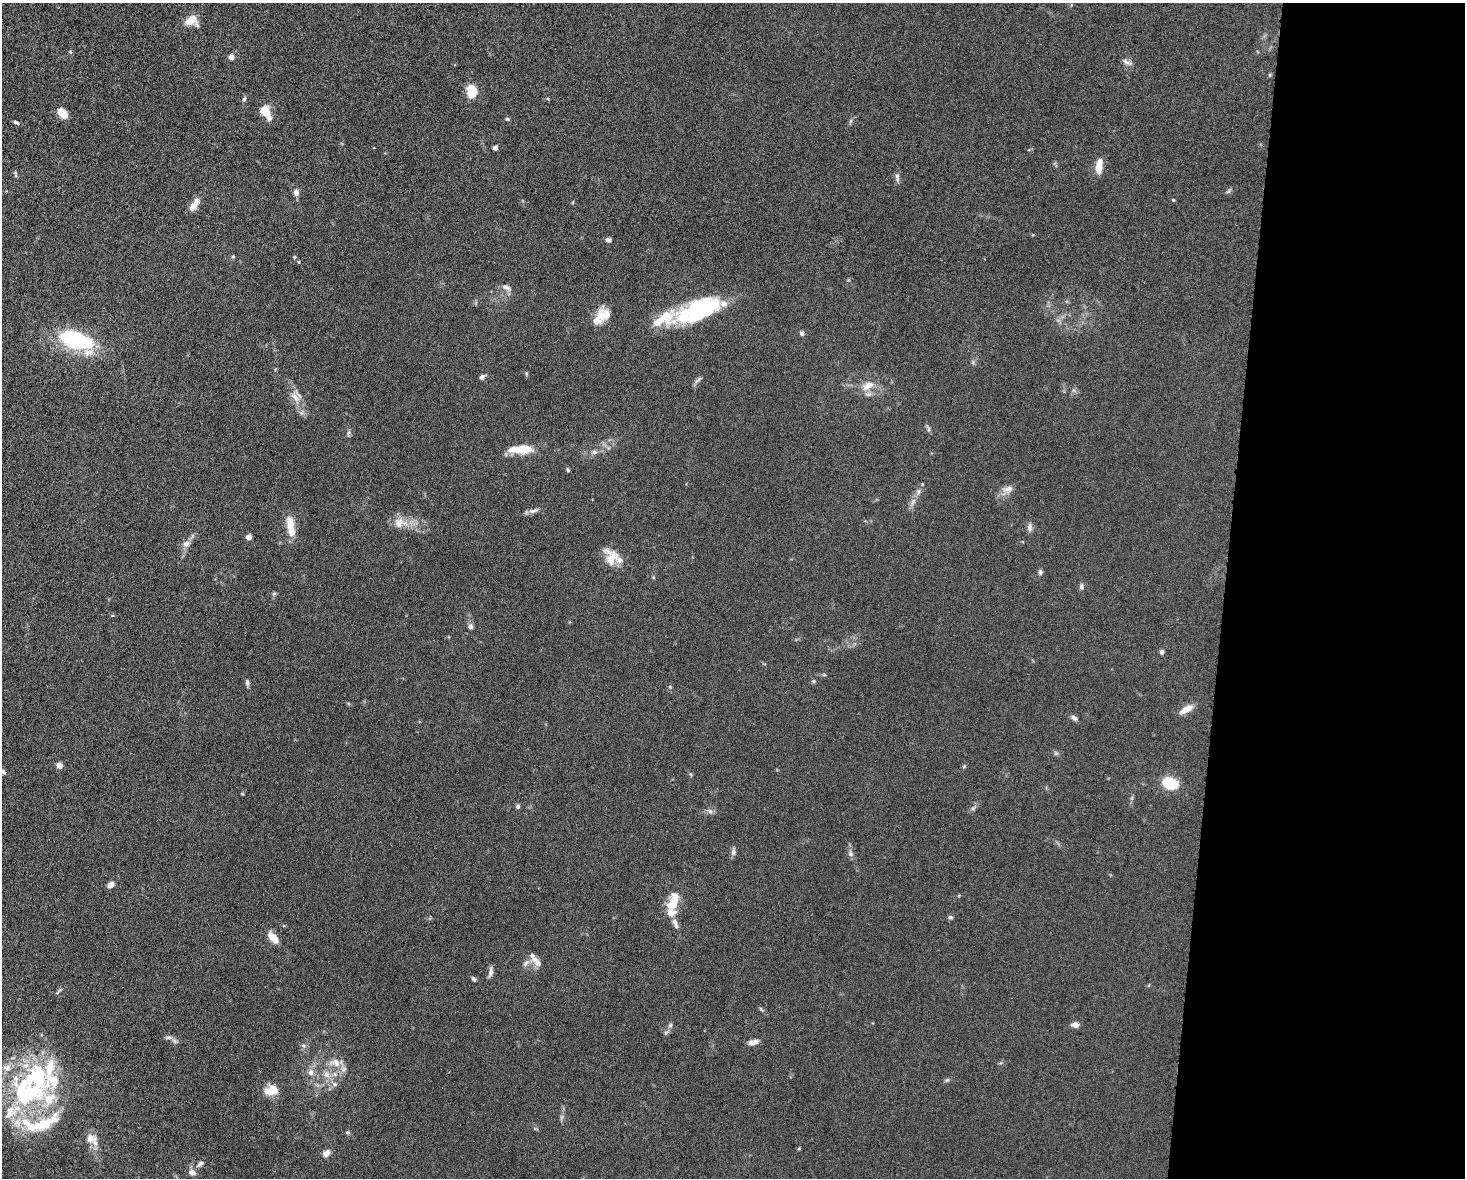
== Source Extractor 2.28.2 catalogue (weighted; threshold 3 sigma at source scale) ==
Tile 9 of 3 x 4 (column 3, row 3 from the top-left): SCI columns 3157-4619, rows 1184-2359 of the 4746 x 4720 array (HDU 1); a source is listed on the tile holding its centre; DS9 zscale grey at full resolution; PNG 1467 x 1180 px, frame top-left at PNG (2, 3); no overlay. Shown black and unused: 16% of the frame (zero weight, under 5 of 10 exposures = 2% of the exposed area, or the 3 px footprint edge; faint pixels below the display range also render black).
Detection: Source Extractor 2.28.2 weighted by HDU 2 'WHT'; one run over the whole footprint, this tile lists its part. Background 0.023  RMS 0.0021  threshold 0.00866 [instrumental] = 3 sigma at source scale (4.09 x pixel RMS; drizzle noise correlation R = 1.36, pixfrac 0.8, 0.05/0.05 arcsec/px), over >= 5 px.
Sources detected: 119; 3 inside a brighter object's white glare — not listed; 22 inside a brighter listed object's ellipse — not listed separately; the other 94 listed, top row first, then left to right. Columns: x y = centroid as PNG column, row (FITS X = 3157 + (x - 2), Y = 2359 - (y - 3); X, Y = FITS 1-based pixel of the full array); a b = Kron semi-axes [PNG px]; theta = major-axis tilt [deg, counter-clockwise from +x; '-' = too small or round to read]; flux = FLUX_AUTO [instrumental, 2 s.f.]
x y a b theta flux
191 21 14 11 -1 2.6
231 57 5 5 - 1.3
1127 62 16 6 -35 0.84
1270 75 6 3 -72 0.21
472 91 13 10 -80 4.2
244 99 8 4 65 0.37
548 99 4 4 - 0.22
265 111 13 10 -50 2.8
62 113 11 7 -52 2.7
507 119 5 4 - 0.3
851 121 7 4 70 0.34
16 122 7 4 -24 0.4
495 148 5 4 - 0.71
1099 167 15 7 81 2.9
897 177 14 5 -84 0.7
1228 191 7 5 59 0.38
296 192 8 7 - 0.85
1173 200 4 3 - 0.18
194 205 17 7 57 1.9
608 240 6 5 - 0.68
233 256 5 4 - 0.27
294 257 5 4 - 0.24
506 287 15 6 -24 0.88
701 311 49 26 27 17
602 316 20 12 -59 2.5
1058 320 7 4 -19 0.39
802 333 5 5 - 0.54
75 339 43 20 -17 18
482 377 7 5 44 0.58
698 380 13 4 42 0.53
868 386 18 10 32 2.4
296 397 16 11 -25 1.9
928 429 8 4 82 0.36
348 433 9 3 77 0.37
525 450 22 13 7 3.6
594 452 8 5 1 0.56
568 470 5 4 - 0.3
1008 489 15 10 25 1.5
918 492 10 5 89 0.63
913 502 12 4 79 0.79
533 511 15 6 14 0.81
399 523 17 15 19 2.5
291 526 25 8 -81 3.6
1030 527 11 6 87 0.76
249 537 4 4 - 1.7
186 544 11 8 32 1.1
612 558 23 16 56 3.4
1040 572 8 5 90 0.42
653 577 5 3 - 0.19
1081 586 8 6 76 0.52
274 594 6 4 0 0.29
470 626 7 6 - 0.66
1162 652 6 5 - 0.45
814 681 6 4 71 0.24
247 683 8 5 -84 0.49
670 687 5 4 - 0.21
1186 709 19 7 31 1.8
1074 718 8 6 -29 0.66
59 765 6 5 - 1.3
964 766 6 4 19 0.22
3 772 7 5 -49 0.54
1170 783 18 13 -16 5
242 794 4 4 - 0.19
518 806 6 5 - 0.42
973 808 7 4 45 0.43
710 811 8 7 - 0.65
733 851 12 6 86 0.69
851 854 8 7 - 0.65
110 885 7 5 48 1.1
673 902 28 13 72 4.3
950 917 6 5 - 0.4
273 938 13 6 -50 3
534 959 13 9 -26 1.6
490 972 13 6 79 0.89
473 979 6 4 -57 0.44
761 1009 7 4 -46 0.29
670 1025 6 5 - 0.37
1075 1025 9 6 -2 0.95
169 1037 10 5 0 0.62
753 1042 11 6 15 1.3
303 1046 6 5 - 0.43
335 1063 18 10 -7 2.2
311 1072 9 8 - 1.1
326 1074 10 9 - 1.5
947 1080 6 5 - 0.35
334 1084 8 6 -22 0.58
271 1090 16 12 18 3.1
26 1091 58 50 64 35
348 1132 6 5 - 0.32
90 1139 20 13 13 2.1
799 1148 5 3 - 0.19
326 1153 10 8 40 1.1
200 1164 12 6 38 0.68
192 1172 9 7 -29 1.2
Isophote crosses this tile's border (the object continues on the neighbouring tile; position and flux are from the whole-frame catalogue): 1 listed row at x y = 3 772